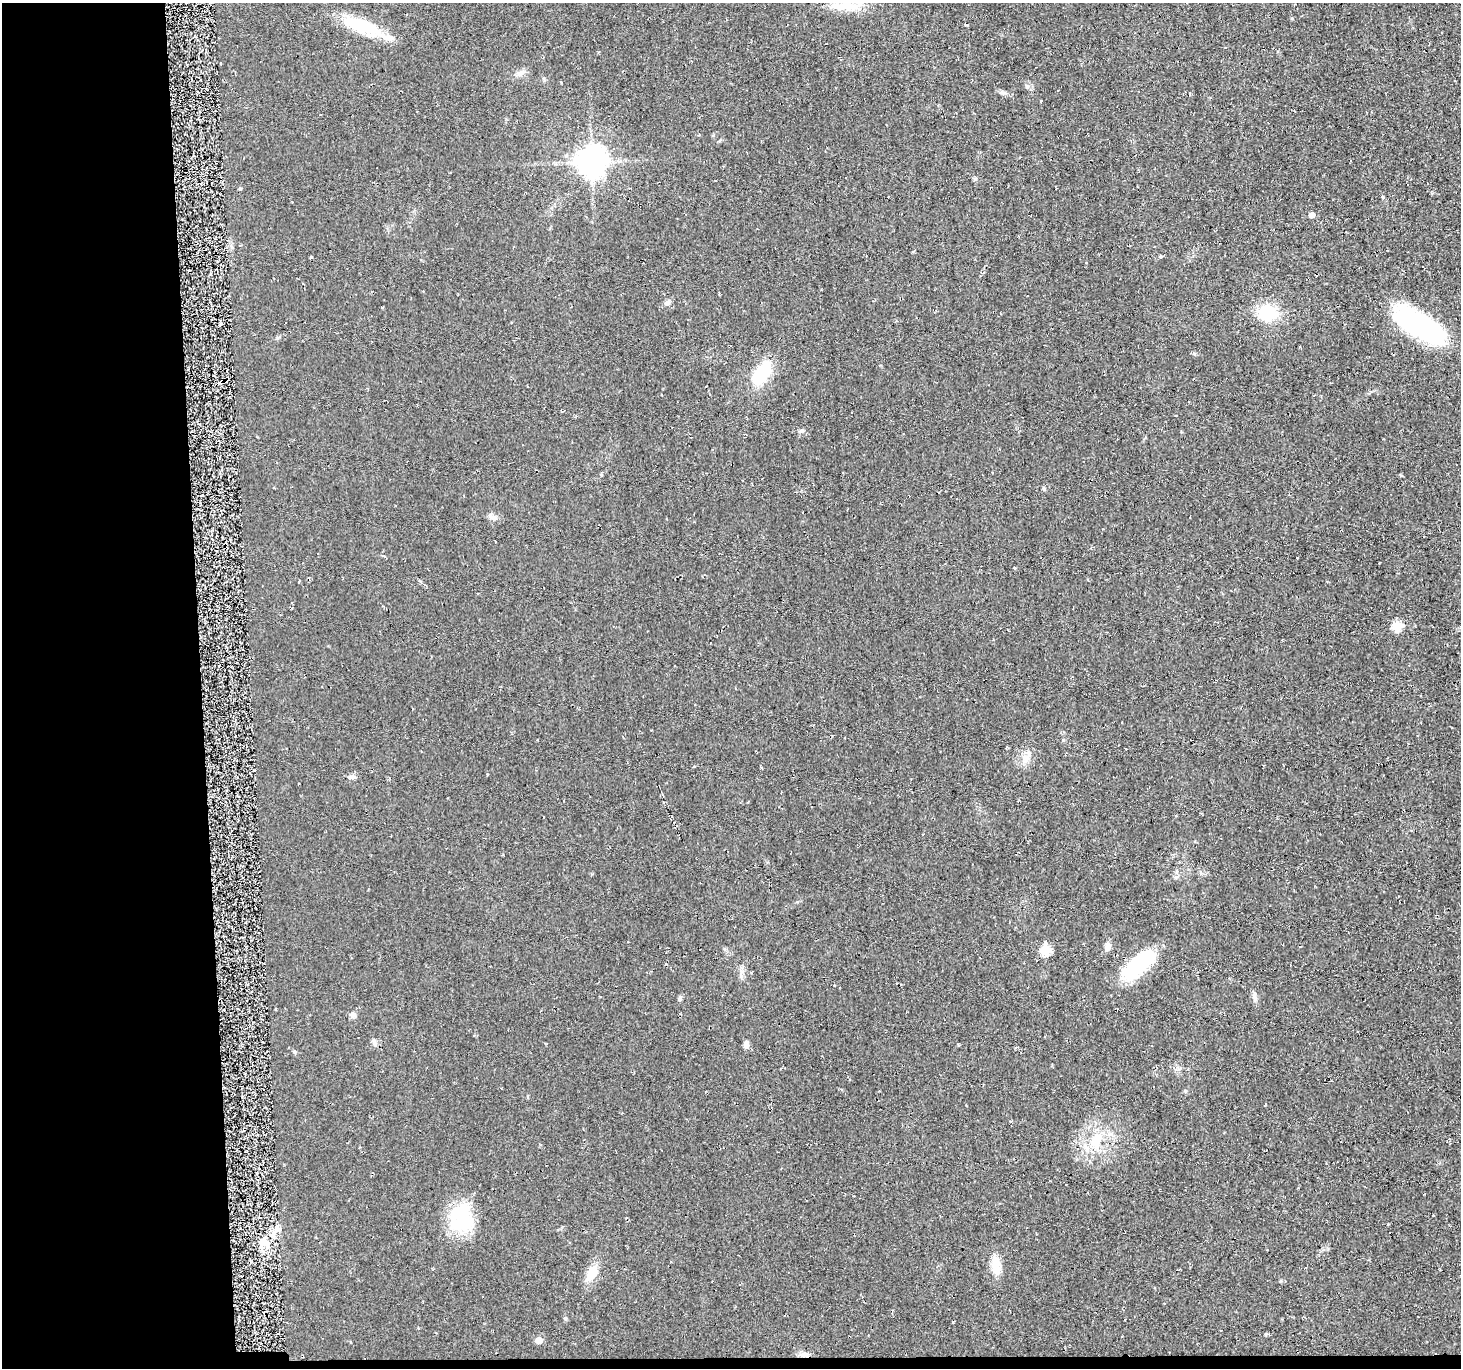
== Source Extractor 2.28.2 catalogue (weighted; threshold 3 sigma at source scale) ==
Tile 7 of 3 x 3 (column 1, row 3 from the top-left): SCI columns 6-1464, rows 146-1511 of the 4432 x 4382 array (HDU 1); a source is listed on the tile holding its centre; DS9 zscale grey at full resolution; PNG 1463 x 1370 px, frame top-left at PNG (2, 3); no overlay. Shown black and unused: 14% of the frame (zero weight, under 2 of 3 exposures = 3% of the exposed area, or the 3 px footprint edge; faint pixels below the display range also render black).
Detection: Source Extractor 2.28.2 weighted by HDU 2 'WHT'; one run over the whole footprint, this tile lists its part. Background 0.0522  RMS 0.012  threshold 0.0536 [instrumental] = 3 sigma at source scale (4.5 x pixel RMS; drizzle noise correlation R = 1.50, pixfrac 1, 0.05/0.05 arcsec/px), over >= 5 px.
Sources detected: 37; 2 inside a brighter object's white glare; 1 cosmic-ray / hot-pixel residue — not listed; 1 inside a brighter listed object's ellipse — not listed separately; the other 33 listed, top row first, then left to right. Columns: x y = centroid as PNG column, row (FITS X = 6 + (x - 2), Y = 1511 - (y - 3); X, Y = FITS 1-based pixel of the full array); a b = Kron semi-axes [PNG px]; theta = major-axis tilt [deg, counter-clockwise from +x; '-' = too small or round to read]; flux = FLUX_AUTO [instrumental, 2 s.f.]
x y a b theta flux
845 6 40 10 -3 26
364 25 50 14 -24 59
520 73 12 7 21 5.6
591 162 9 9 - 1700
975 179 6 4 45 1.7
1311 215 5 4 - 9.1
1161 256 4 3 - 1.9
667 303 9 6 34 3.9
1267 312 7 7 - 160
1419 325 59 22 -31 170
762 373 30 14 57 56
802 431 8 4 9 2.1
493 517 16 5 -25 4.7
1397 626 5 5 - 54
1026 758 12 9 -75 9.3
351 777 12 5 0 4.3
1107 946 10 7 78 6.9
1045 950 6 5 - 73
1138 965 40 17 42 93
1254 997 10 5 -72 4.1
680 998 7 5 65 2.4
353 1015 8 8 - 3.9
374 1042 11 5 -84 3.5
746 1044 10 6 -88 4.6
294 1052 6 4 -88 1.5
1096 1141 22 13 68 31
462 1221 35 29 -3 67
276 1230 17 7 55 13
996 1265 25 11 -86 20
592 1273 17 10 62 21
1266 1334 5 4 - 1.3
539 1340 5 5 - 17
804 1355 8 5 -80 3.8
Overlapping masked pixels (flux is a lower limit): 1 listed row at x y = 804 1355
Unlisted compact peaks at least as high as the median listed source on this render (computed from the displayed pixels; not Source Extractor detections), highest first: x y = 953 1322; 565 1318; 1027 86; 1185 1091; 1044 489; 1281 1281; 1002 92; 966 25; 1194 354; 277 338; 1401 475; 1292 18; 601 475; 694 766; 724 949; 1063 740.